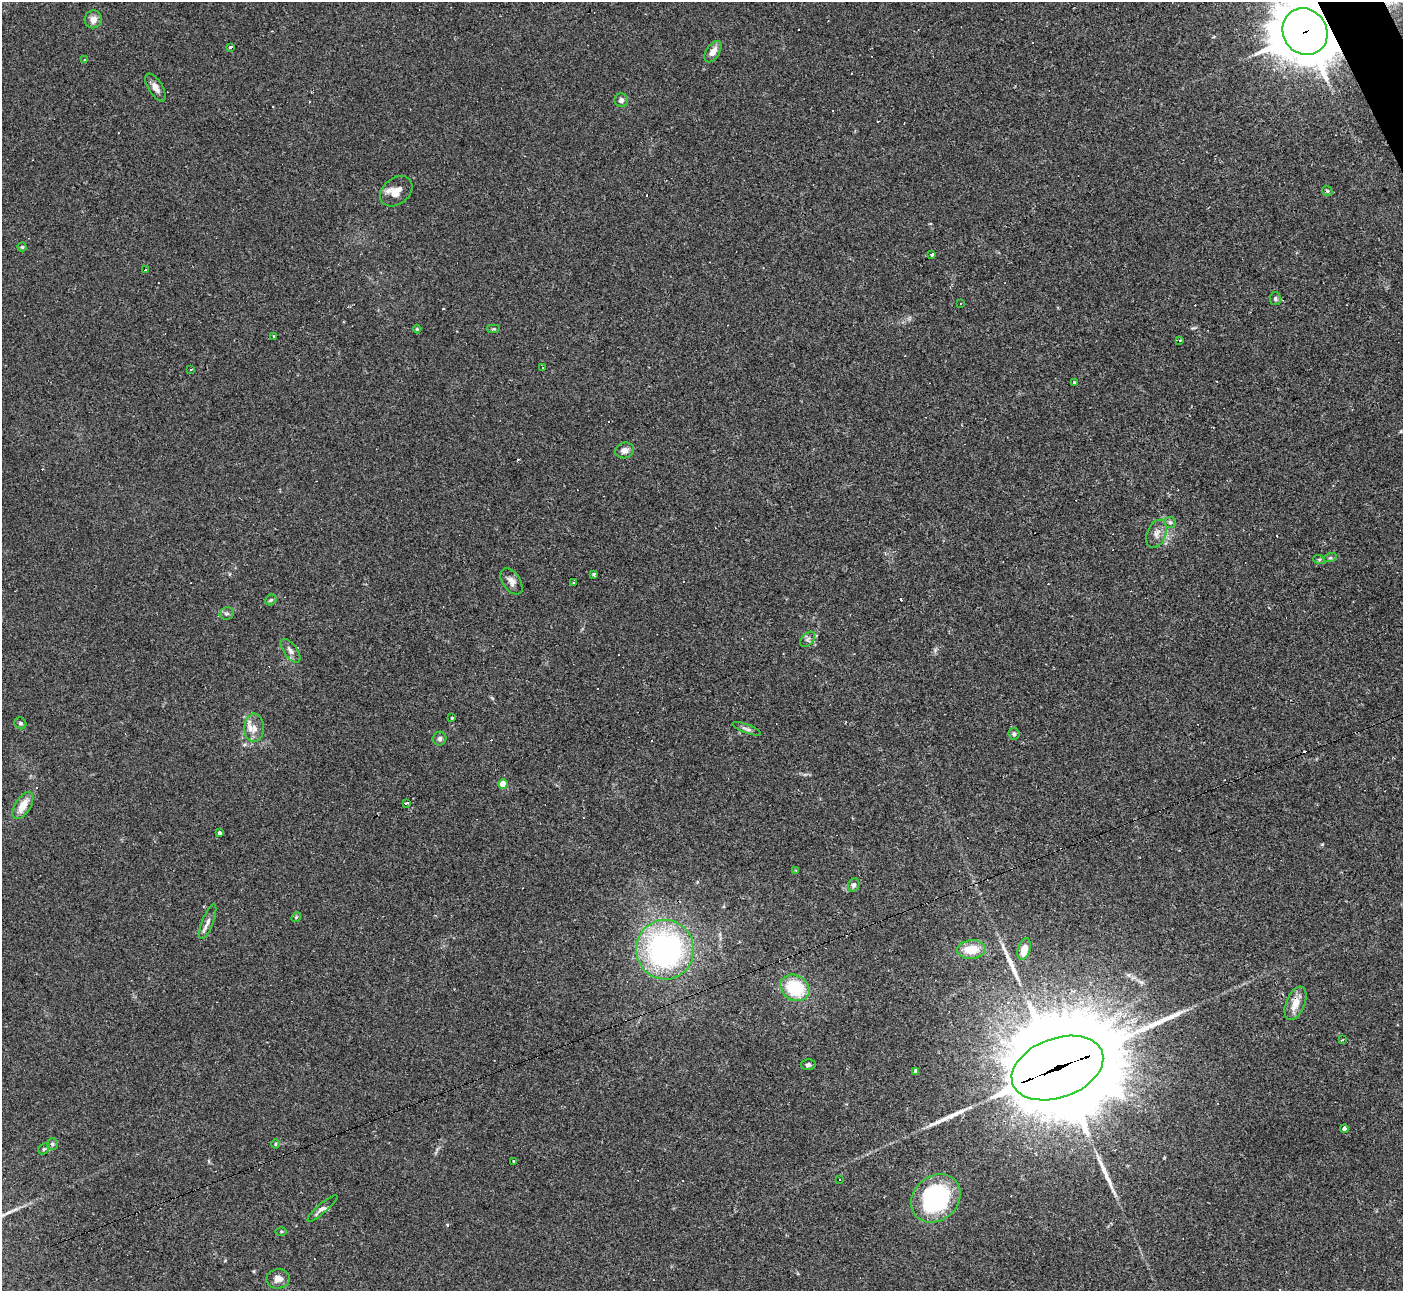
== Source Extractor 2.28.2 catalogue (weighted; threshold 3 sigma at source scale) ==
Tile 10 of 4 x 4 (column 2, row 3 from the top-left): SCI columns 1408-2808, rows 1574-2862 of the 5609 x 5597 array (HDU 1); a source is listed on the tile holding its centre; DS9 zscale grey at full resolution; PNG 1405 x 1293 px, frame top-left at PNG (2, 2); each listed source drawn as its Kron ellipse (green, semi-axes under 4 px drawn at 4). Shown black and unused: <1% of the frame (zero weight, under 2 of 3 exposures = <1% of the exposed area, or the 3 px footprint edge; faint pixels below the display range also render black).
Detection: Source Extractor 2.28.2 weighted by HDU 2 'WHT'; one run over the whole footprint, this tile lists its part. Background 0.0523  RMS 0.0053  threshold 0.0239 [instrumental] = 3 sigma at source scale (4.5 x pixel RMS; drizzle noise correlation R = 1.50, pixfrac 1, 0.05/0.05 arcsec/px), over >= 5 px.
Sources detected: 99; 29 cosmic-ray / hot-pixel residue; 3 long thin detections or spike segments (spike, bleed or trail) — neither listed nor drawn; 1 inside a brighter listed object's ellipse — not listed separately; the other 66 listed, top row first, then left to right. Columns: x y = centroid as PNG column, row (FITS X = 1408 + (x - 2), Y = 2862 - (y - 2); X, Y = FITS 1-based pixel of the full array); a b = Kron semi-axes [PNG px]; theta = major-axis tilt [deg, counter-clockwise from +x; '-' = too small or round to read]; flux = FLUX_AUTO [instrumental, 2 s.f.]
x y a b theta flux
93 19 9 8 - 3.6
1305 32 24 21 -57 2300
231 48 3 3 - 7
713 52 12 6 57 4
84 59 4 3 - 0.62
155 87 16 7 -58 3.2
621 100 7 6 - 2.2
396 191 18 13 39 6.4
1327 191 5 4 - 0.71
22 247 4 4 - 0.62
932 255 4 3 - 7.8
145 270 3 2 - 0.52
1275 299 6 5 - 1.2
960 304 3 2 - 0.56
417 329 4 4 - 0.56
494 329 7 3 0 0.59
274 336 3 3 - 0.73
1180 340 3 3 - 0.77
542 367 3 3 - 0.73
191 370 3 2 - 0.46
1074 383 3 3 - 3.7
625 450 9 7 15 3.2
1170 522 6 5 - 1
1156 534 15 9 68 3.6
1330 558 6 4 18 0.75
1319 559 6 4 -18 0.6
594 574 4 3 - 2.8
511 581 15 8 -55 3.2
574 582 3 2 - 0.59
271 600 6 5 - 0.79
226 613 7 6 - 1.2
808 639 9 5 47 1.5
290 651 14 6 -54 2.5
452 718 3 3 - 0.54
20 723 6 5 - 1.1
254 728 14 10 88 4.6
746 729 15 4 -21 1.7
1014 734 6 5 - 1.2
440 739 7 6 - 1.3
503 784 4 4 - 8.7
407 803 4 3 - 1.8
23 805 15 7 58 7.4
219 833 4 3 - 1.4
795 870 4 3 - 0.41
854 885 7 5 66 1.6
296 917 5 4 - 0.64
208 922 18 5 69 2.9
971 949 14 9 5 10
1024 949 11 6 74 6
665 950 29 29 - 120
795 988 15 12 -32 25
1295 1003 17 9 67 6.7
1343 1040 3 3 - 0.5
808 1065 7 5 -1 1.3
1057 1068 47 29 20 16000
916 1071 4 4 - 1.7
1344 1129 4 4 - 1.8
52 1144 6 5 - 1.1
275 1144 5 3 - 0.49
44 1149 6 5 - 0.89
514 1161 3 2 - 0.39
839 1179 2 2 - 0.62
936 1198 26 22 42 68
322 1208 19 5 41 2.1
281 1231 6 4 0 0.58
278 1279 12 9 6 3.3
Overlapping masked pixels (flux is a lower limit): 2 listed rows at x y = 1305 32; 1057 1068
Isophote crosses this tile's border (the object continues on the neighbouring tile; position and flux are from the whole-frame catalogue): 1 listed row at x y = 1305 32